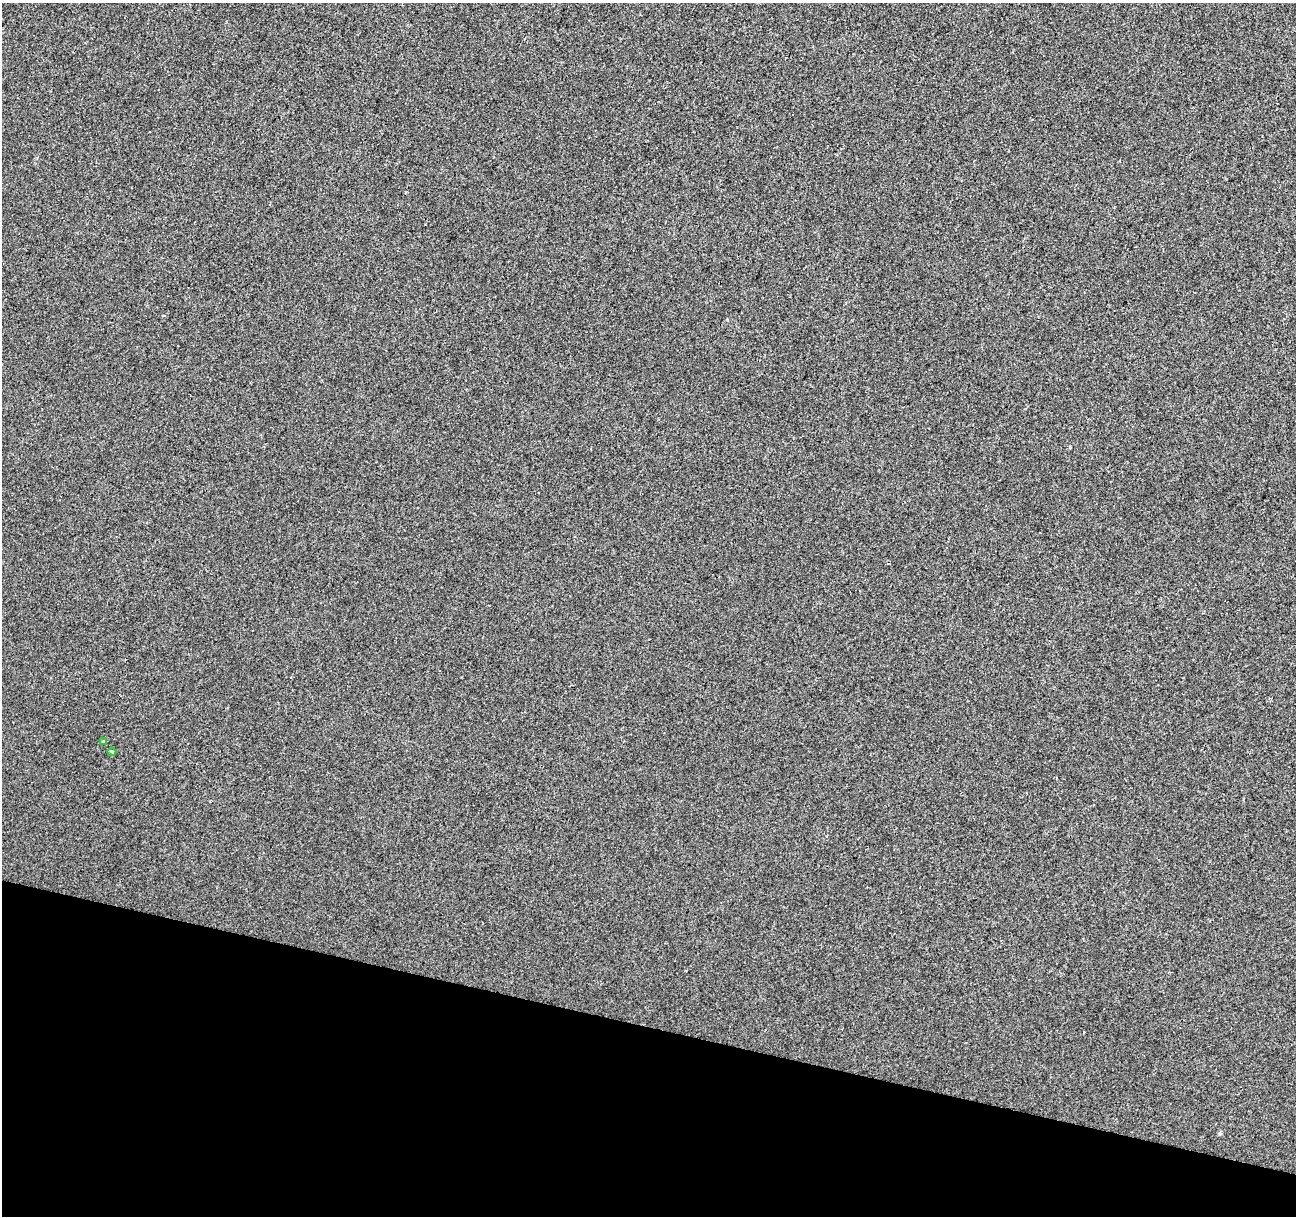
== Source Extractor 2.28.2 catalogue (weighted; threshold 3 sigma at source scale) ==
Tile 15 of 4 x 4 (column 3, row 4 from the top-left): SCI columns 2587-3880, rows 220-1433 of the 5181 x 5359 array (HDU 1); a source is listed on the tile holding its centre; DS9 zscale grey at full resolution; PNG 1298 x 1218 px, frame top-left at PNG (2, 3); each listed source drawn as its Kron ellipse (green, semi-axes under 4 px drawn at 4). Shown black and unused: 16% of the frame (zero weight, under 2 of 3 exposures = <1% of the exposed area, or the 3 px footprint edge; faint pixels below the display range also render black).
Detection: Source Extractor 2.28.2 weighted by HDU 2 'WHT'; one run over the whole footprint, this tile lists its part. Background 1.13e-04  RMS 0.0042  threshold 0.0188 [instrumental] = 3 sigma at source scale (4.5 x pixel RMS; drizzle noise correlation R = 1.50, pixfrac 1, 0.0396/0.0396 arcsec/px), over >= 5 px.
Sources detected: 3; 1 cosmic-ray / hot-pixel residue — neither listed nor drawn; the other 2 listed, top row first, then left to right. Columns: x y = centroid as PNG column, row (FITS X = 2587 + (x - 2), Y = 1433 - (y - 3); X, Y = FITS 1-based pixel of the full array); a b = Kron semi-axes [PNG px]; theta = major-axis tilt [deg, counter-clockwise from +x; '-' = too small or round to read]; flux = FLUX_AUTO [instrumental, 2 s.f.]
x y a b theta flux
104 741 4 3 - 0.43
112 752 4 3 - 1.3